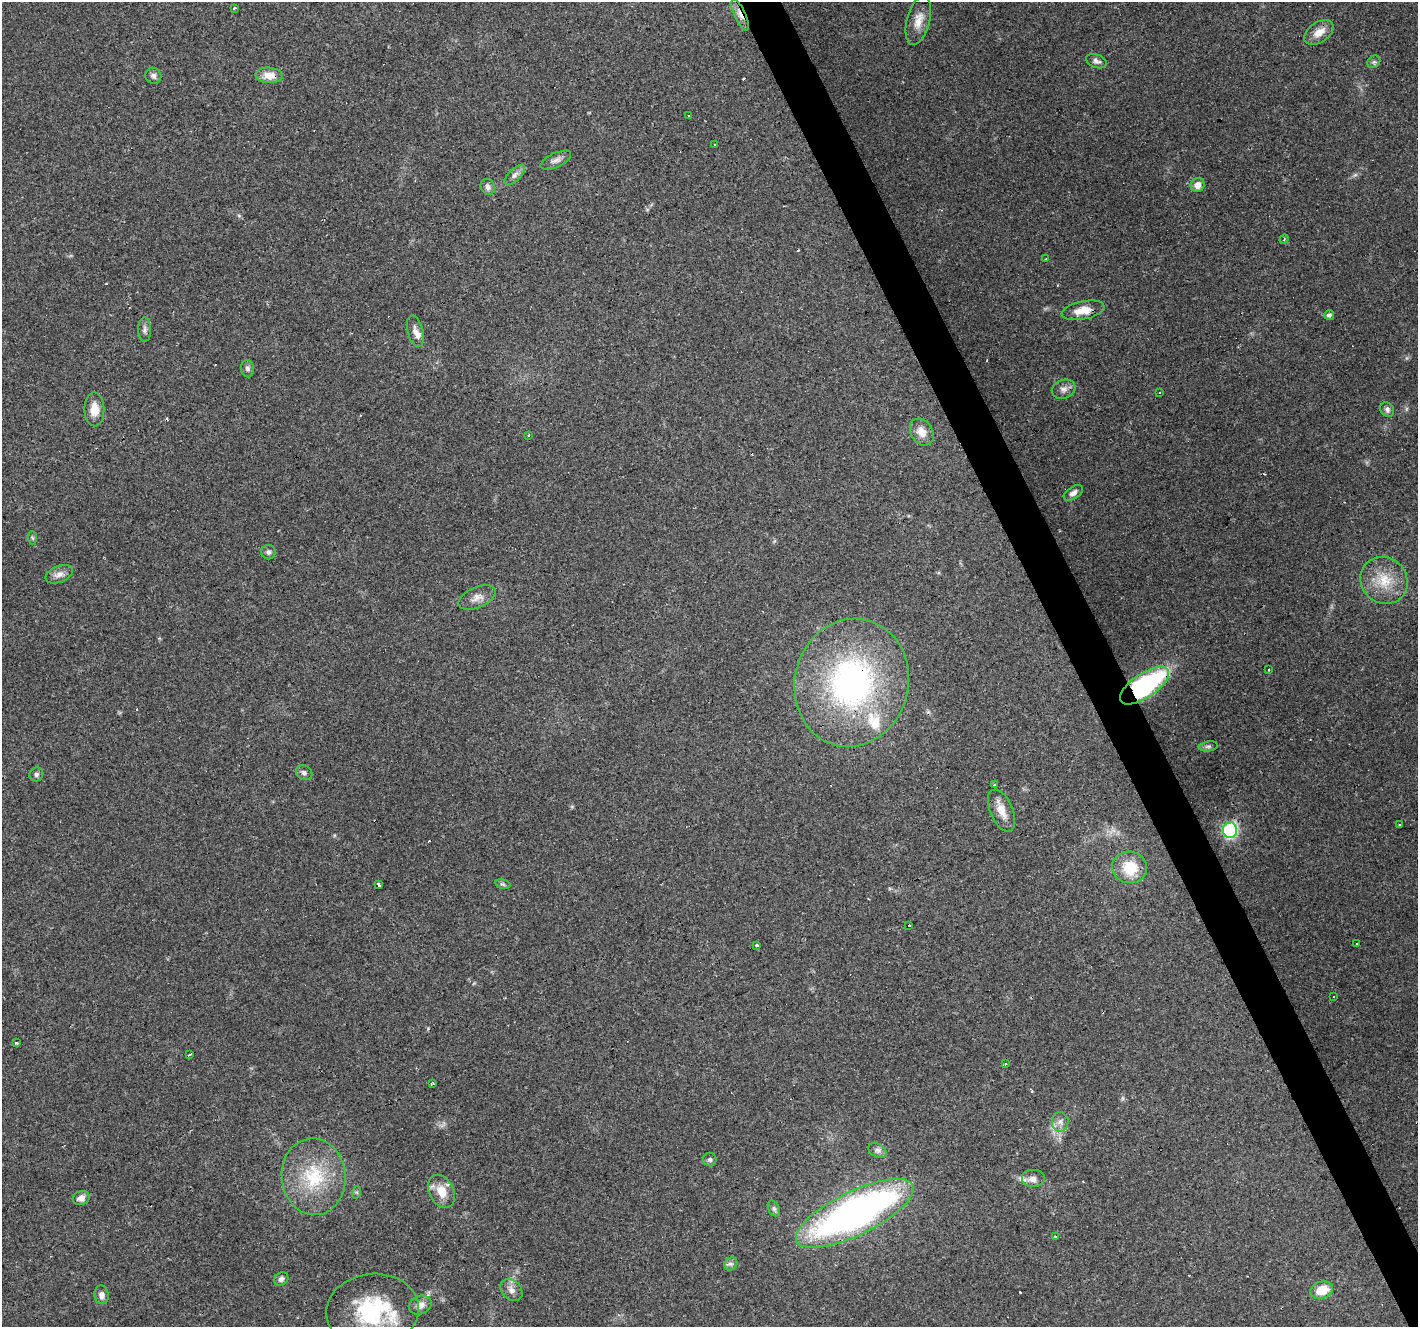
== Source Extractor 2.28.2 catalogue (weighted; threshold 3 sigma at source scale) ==
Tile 6 of 4 x 4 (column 2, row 2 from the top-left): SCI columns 1417-2832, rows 2737-4061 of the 5664 x 5529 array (HDU 1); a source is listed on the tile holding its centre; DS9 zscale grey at full resolution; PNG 1420 x 1329 px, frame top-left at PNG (2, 2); each listed source drawn as its Kron ellipse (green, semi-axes under 4 px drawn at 4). Shown black and unused: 3% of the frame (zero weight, under 3 of 4 exposures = <1% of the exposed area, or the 3 px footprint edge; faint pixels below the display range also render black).
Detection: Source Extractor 2.28.2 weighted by HDU 2 'WHT'; one run over the whole footprint, this tile lists its part. Background 0.117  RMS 0.0059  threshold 0.0265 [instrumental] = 3 sigma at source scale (4.5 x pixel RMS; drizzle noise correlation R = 1.50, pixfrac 1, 0.0396/0.0396 arcsec/px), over >= 5 px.
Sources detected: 91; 14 cosmic-ray / hot-pixel residue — neither listed nor drawn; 5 inside a brighter listed object's ellipse — not listed separately; the other 72 listed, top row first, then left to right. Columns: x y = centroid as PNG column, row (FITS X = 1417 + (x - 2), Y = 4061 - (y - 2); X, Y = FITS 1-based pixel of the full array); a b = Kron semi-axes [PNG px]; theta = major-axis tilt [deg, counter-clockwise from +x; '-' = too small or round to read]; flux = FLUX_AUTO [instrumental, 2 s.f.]
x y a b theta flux
234 8 3 3 - 1.1
740 15 17 5 -65 3.9
918 20 25 11 75 7.8
1319 32 16 10 35 6.8
1096 61 11 6 -20 2.2
1374 62 7 5 44 1.2
269 75 13 8 -4 6.8
153 76 8 8 - 2
688 116 2 2 - 0.5
715 145 3 3 - 1.4
556 160 16 7 24 3.1
515 175 13 6 45 2.6
1197 185 7 6 - 4.4
488 187 8 6 -64 2
1284 239 5 3 - 0.65
1046 259 4 3 - 2.7
1083 310 22 9 11 9.2
1329 315 5 5 - 1.8
145 330 12 6 -89 2.2
415 331 16 7 -75 3.5
247 369 9 6 -86 1.9
1064 389 12 9 20 3.3
1160 392 2 2 - 0.59
94 409 17 10 -89 7.3
1387 410 8 6 -48 1.9
922 432 14 11 -58 6
529 435 3 2 - 0.55
1073 493 11 6 33 2.4
32 538 7 4 -87 0.97
268 552 7 7 - 1.7
59 574 14 8 22 3.6
1384 580 24 22 -43 18
477 597 20 10 23 5.2
1269 669 3 2 - 0.85
852 683 64 56 76 160
1144 686 28 12 34 100
1208 746 9 5 10 1.3
304 773 8 7 - 1.8
36 774 7 6 - 1.5
994 785 3 3 - 1.7
1001 811 22 11 -67 7.8
1399 825 3 2 - 1.1
1230 830 7 7 - 120
1130 867 17 16 - 17
378 884 4 3 - 9.5
503 884 8 4 -14 1
909 925 3 2 - 1.3
1357 944 3 2 - 0.85
757 946 3 3 - 11
1333 997 3 3 - 1.1
17 1043 3 3 - 1
190 1054 3 3 - 7.6
1005 1063 3 2 - 0.98
432 1083 4 2 - 0.83
1060 1122 10 8 88 3.3
877 1150 10 6 -29 2.1
710 1160 7 6 - 1.4
314 1177 38 32 -84 39
1033 1179 12 9 0 4
441 1191 17 12 -62 9.8
357 1192 6 4 71 0.75
81 1198 8 7 - 3.1
774 1208 8 5 -63 1.3
855 1213 64 22 26 260
1056 1236 3 3 - 1.4
731 1264 7 6 - 1.6
281 1279 7 6 - 1.8
511 1290 12 9 -46 3.7
1322 1290 11 8 17 9.9
101 1295 9 7 -80 2.9
420 1305 11 9 21 4.2
372 1311 46 37 7 61
Overlapping masked pixels (flux is a lower limit): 3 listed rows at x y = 740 15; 852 683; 1144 686